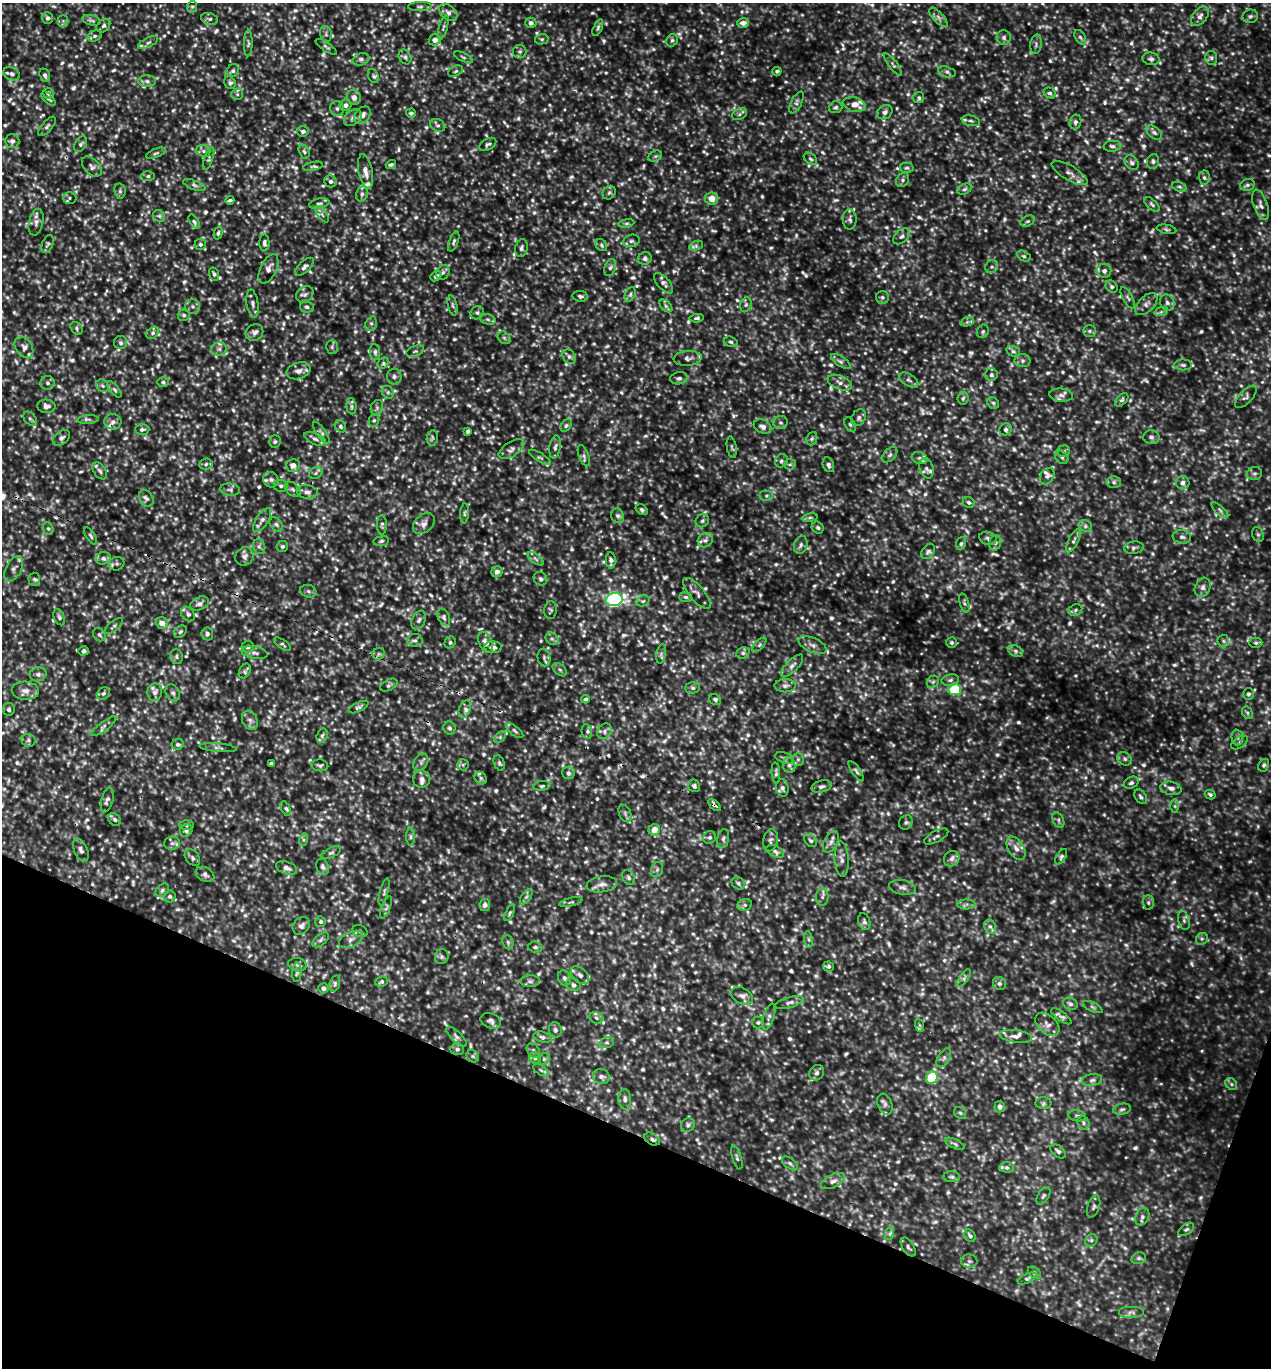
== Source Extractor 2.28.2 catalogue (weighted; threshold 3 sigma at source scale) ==
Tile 15 of 4 x 4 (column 3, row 4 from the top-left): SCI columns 2834-4102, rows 30-1395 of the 5510 x 5499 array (HDU 1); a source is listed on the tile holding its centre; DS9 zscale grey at full resolution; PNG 1273 x 1370 px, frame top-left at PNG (2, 3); each listed source drawn as its Kron ellipse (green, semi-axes under 4 px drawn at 4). Shown black and unused: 18% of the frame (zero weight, under 3 of 5 exposures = <1% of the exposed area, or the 3 px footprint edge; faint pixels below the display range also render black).
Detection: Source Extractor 2.28.2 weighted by HDU 2 'WHT'; one run over the whole footprint, this tile lists its part. Background 0.202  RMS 0.043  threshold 0.196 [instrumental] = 3 sigma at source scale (4.5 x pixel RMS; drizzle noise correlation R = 1.50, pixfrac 1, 0.05/0.05 arcsec/px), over >= 5 px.
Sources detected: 1441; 65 too faint to see at this stretch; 8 cosmic-ray / hot-pixel residue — neither listed nor drawn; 33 inside a brighter listed object's ellipse — not listed separately; of the other 1335, all 500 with FLUX_AUTO >= 8.77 (the completeness limit of this list) listed and drawn (835 fainter detections not listed), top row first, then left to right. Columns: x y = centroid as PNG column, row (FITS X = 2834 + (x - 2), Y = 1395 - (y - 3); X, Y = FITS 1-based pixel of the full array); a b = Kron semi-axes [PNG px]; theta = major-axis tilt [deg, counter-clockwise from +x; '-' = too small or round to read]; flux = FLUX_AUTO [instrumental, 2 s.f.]
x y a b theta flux
420 6 12 4 3 12
192 7 6 5 - 8.8
448 12 10 7 -40 22
1200 16 11 7 51 22
1250 16 8 6 17 12
938 17 12 5 -46 17
48 18 6 5 - 12
210 19 8 5 -16 14
91 20 9 5 -13 10
63 21 5 5 - 9.5
531 23 5 5 - 17
743 23 6 4 -1 29
103 26 7 6 - 11
443 27 12 3 74 9.6
598 28 9 4 67 10
326 34 8 6 -79 12
94 36 7 5 16 9.5
1004 37 7 7 - 14
1080 37 8 5 -58 9.6
542 39 7 5 13 9.2
435 40 6 5 - 25
672 40 6 5 - 11
148 43 10 4 26 12
248 43 13 3 88 10
1036 44 9 6 82 13
326 47 12 4 -35 9.5
520 52 7 6 - 11
405 57 8 6 -59 11
463 57 10 4 -24 9.5
1211 58 7 6 - 11
361 59 8 6 17 14
1151 59 8 6 -10 13
893 64 14 4 -53 13
233 71 7 6 - 11
456 71 8 5 27 9.6
777 71 5 4 - 10
947 72 9 5 -16 11
12 74 9 6 -23 15
45 75 7 5 -69 12
373 76 7 5 -68 9.7
147 81 8 6 -2 16
230 83 6 5 - 10
48 93 5 5 - 14
1050 93 6 5 - 9.4
237 94 6 5 - 9.6
354 97 7 7 - 27
919 98 5 5 - 9
48 99 8 4 -45 12
797 102 12 5 63 13
345 105 6 5 - 19
854 105 11 7 -17 46
836 107 7 6 - 10
337 108 7 6 - 14
885 112 8 6 34 17
411 113 5 4 - 10
740 114 8 5 28 11
362 115 9 7 50 24
353 118 10 7 40 17
971 121 9 5 -13 11
1075 122 7 6 - 13
438 125 8 6 -27 11
47 126 12 5 48 13
303 131 6 5 - 12
1154 132 9 5 -37 13
12 141 7 6 - 18
81 144 8 5 61 11
488 144 9 5 29 11
1112 146 9 5 5 12
203 151 7 5 -23 12
304 152 7 5 -63 9.5
156 153 10 4 21 9.7
655 156 7 5 31 9.2
209 159 12 4 69 11
810 159 7 5 -40 9.3
1153 161 7 6 - 13
1132 163 8 6 -46 13
391 164 5 3 - 9.1
313 166 10 4 11 11
92 167 12 7 -46 16
907 168 7 5 1 8.9
366 171 17 7 -78 32
1070 173 20 7 -31 33
148 176 7 5 1 10
1204 178 7 5 -88 11
903 180 7 6 - 12
330 181 6 6 - 14
194 185 12 4 -20 13
1247 185 7 5 15 12
1179 187 7 4 -19 9.2
964 189 7 5 27 9.1
120 191 7 5 -79 9.5
609 193 7 6 - 9.3
362 194 8 5 75 12
69 198 7 5 2 10
711 198 7 6 - 53
230 200 4 3 - 8.9
319 204 10 5 12 11
1152 204 9 5 -44 9.3
1261 205 16 7 -71 22
322 214 9 4 -54 12
159 216 6 5 - 9.2
850 219 10 6 -89 15
1028 221 7 5 26 10
36 222 13 7 77 24
194 222 8 4 -56 9.3
626 223 8 4 8 9.2
1167 229 10 4 -10 9.5
218 233 7 4 75 9.3
901 236 9 6 40 14
631 241 8 6 15 14
454 242 10 4 70 10
264 243 8 5 -88 12
48 244 9 5 68 10
200 244 6 5 - 11
601 245 6 5 - 9.6
696 246 7 4 18 10
521 248 9 6 78 13
1024 256 7 5 -26 9.2
645 258 7 6 - 14
304 267 11 5 43 16
610 267 9 5 71 13
992 267 7 6 - 11
268 269 16 8 65 27
1104 271 7 7 - 18
443 272 8 6 59 12
214 274 7 5 -74 9.3
436 276 6 4 40 10
664 283 12 6 -47 18
1112 287 7 5 -45 10
305 294 9 7 44 20
630 294 8 5 63 9.3
580 296 8 5 -7 12
882 297 6 6 - 10
1128 298 12 5 -61 12
1167 303 8 7 - 16
252 304 14 6 -82 19
1146 304 13 7 45 24
453 305 10 4 -76 9.8
746 305 7 5 69 12
666 306 7 4 -45 9.9
193 307 7 7 - 15
307 307 7 6 - 11
1161 312 7 4 19 9.8
477 313 7 6 - 11
184 315 6 5 - 8.8
697 318 7 4 5 9.2
488 319 8 5 -20 9.8
967 322 7 4 18 10
371 323 7 5 70 10
77 328 7 5 -46 9.9
983 331 7 5 61 9.7
1089 331 6 5 - 10
254 332 9 8 - 20
153 333 7 5 43 11
504 338 7 5 -44 9.8
731 342 7 5 -16 9.6
121 343 6 6 - 11
24 347 11 8 -57 23
332 347 7 6 - 9.5
219 349 8 6 0 15
415 351 9 5 20 11
1013 351 7 5 -16 8.9
375 352 8 5 -83 11
569 357 7 6 - 13
688 358 14 7 5 20
841 361 11 5 -33 13
1022 361 8 6 2 15
383 363 6 5 - 8.9
1183 365 9 5 -1 11
299 371 12 8 17 28
991 375 6 6 - 12
394 376 8 7 - 15
679 378 9 6 9 14
909 380 10 6 -32 14
163 382 6 5 - 9.2
48 383 7 7 - 14
840 383 13 7 -23 25
102 386 7 5 -44 10
114 389 10 4 -50 11
388 392 7 5 -46 11
1061 395 12 6 -6 20
1246 397 14 6 47 15
963 398 6 5 - 9.4
1122 400 8 5 45 10
993 403 6 5 - 10
46 406 9 6 -5 20
351 406 8 5 -85 11
377 408 8 6 71 13
859 418 9 6 58 14
30 419 8 5 -49 9.5
88 419 11 4 3 11
374 420 6 5 - 9.9
113 422 8 8 - 19
780 422 7 6 - 13
850 425 7 5 -62 9.3
340 426 6 5 - 11
566 426 7 4 51 9.5
763 427 9 6 -25 20
142 429 7 5 0 10
1006 429 6 5 - 14
468 431 4 3 - 10
322 433 13 4 -55 12
1151 437 8 7 - 14
61 438 10 6 40 16
432 438 7 5 80 9.4
315 439 11 5 -26 16
812 439 7 5 68 8.8
275 442 6 5 - 9.7
555 447 12 5 80 16
732 447 11 4 -81 9.7
511 449 14 7 33 23
1064 451 6 5 - 10
890 455 9 5 46 12
584 456 11 5 -69 13
540 457 12 4 -32 12
1062 457 7 6 - 12
919 458 8 6 -20 14
781 461 7 6 - 11
206 464 7 6 - 12
790 464 6 5 - 9.6
293 465 7 6 - 32
828 465 7 5 -70 13
926 468 10 7 -70 17
100 471 9 6 -57 13
316 473 7 5 25 9.9
1254 473 7 6 - 12
1047 476 9 6 56 15
271 480 8 7 - 17
1114 482 7 6 - 11
1183 483 6 6 - 25
281 486 7 6 - 13
293 489 9 5 -45 12
230 490 10 6 -7 15
307 492 10 7 -7 20
766 496 7 5 0 12
146 498 9 6 -59 15
969 502 6 5 - 10
642 510 6 4 -34 9.8
1220 510 10 4 -42 11
465 513 10 4 86 8.9
618 516 7 6 - 14
810 518 8 4 9 8.8
262 520 14 6 57 21
702 521 7 6 - 11
276 524 8 5 -50 12
424 524 12 8 42 25
382 525 10 5 89 10
1085 526 7 5 -23 12
818 528 6 5 - 9
48 529 6 5 - 9.1
1258 534 7 5 -67 10
91 536 10 4 -56 9.1
1182 537 9 7 -7 15
988 538 9 6 -17 15
705 540 8 6 34 20
381 541 8 5 9 9.4
1073 541 12 5 64 17
961 543 6 5 - 9.8
995 543 8 6 76 13
801 545 9 6 72 16
259 547 8 6 -67 11
282 547 6 5 - 11
1134 548 10 6 9 13
928 551 8 6 56 12
244 556 10 8 42 20
103 558 8 6 13 18
536 559 9 4 -36 14
611 560 8 5 -87 16
117 564 8 7 - 12
14 569 14 7 62 21
497 572 6 5 - 22
34 579 6 5 - 11
540 579 7 6 - 11
1203 587 10 7 64 20
308 591 8 6 -17 12
697 593 19 7 -50 26
686 597 6 5 - 9.2
614 600 8 6 10 760
643 601 7 5 20 9.9
200 603 10 6 27 19
964 603 10 4 -73 9.6
551 610 9 6 83 9.4
1075 610 7 5 25 10
188 614 8 6 -47 14
59 617 8 5 -66 11
444 617 9 5 -66 14
419 620 10 6 65 14
162 623 6 6 - 34
114 626 11 5 39 11
180 632 7 5 44 9.5
207 634 6 6 - 14
99 635 7 6 - 10
552 639 7 5 -41 11
415 640 7 6 - 13
1223 641 6 5 - 10
450 642 6 5 - 9.1
486 642 11 6 -66 23
951 643 5 5 - 8.9
1256 643 7 5 1 8.9
282 644 10 4 -34 9.5
759 645 9 4 45 9.4
812 645 15 7 -23 25
248 647 6 6 - 20
493 647 9 5 -3 14
84 651 5 4 - 16
1015 651 8 5 -28 12
255 653 13 6 -11 19
743 653 7 5 22 11
379 654 6 5 - 9.6
661 654 9 5 80 10
176 657 7 6 - 12
544 657 9 6 -78 14
792 666 14 6 45 21
560 670 8 5 -41 9.8
245 671 8 5 63 10
38 674 8 7 - 16
950 680 8 5 10 13
933 682 7 5 45 9.8
389 685 9 5 27 11
785 686 10 6 0 17
693 688 7 5 0 11
955 689 6 6 - 190
25 691 13 9 -3 32
155 692 9 7 85 19
103 693 7 5 42 12
173 693 9 6 -60 13
1248 694 6 5 - 9.9
586 699 4 4 - 8.9
715 700 6 5 - 10
359 707 10 4 26 11
9 709 6 6 - 10
465 709 9 5 68 15
1247 713 7 5 -60 8.8
250 720 10 7 -63 21
104 726 15 4 37 16
450 728 6 6 - 11
515 731 10 4 -38 10
604 731 8 6 59 16
587 732 7 5 -79 11
322 736 7 5 72 11
500 737 7 4 46 9.1
1237 738 8 6 -88 13
28 740 7 6 - 12
1239 742 9 5 33 14
178 744 6 5 - 11
218 748 19 4 -5 14
785 758 10 5 -17 11
798 759 6 5 - 11
1125 759 8 6 -35 12
421 762 9 6 57 15
271 763 4 3 - 8.9
499 763 8 5 -67 9.7
320 765 8 6 -5 11
463 765 6 5 - 9.1
789 765 8 6 -74 13
1264 765 7 5 61 10
856 771 12 4 -55 11
568 773 6 6 - 14
776 773 10 4 -86 9.7
481 778 7 5 -47 10
421 779 8 8 - 19
1131 783 8 5 27 12
542 786 8 5 6 8.8
694 786 6 5 - 10
822 787 10 6 15 14
782 788 9 6 -82 15
1171 788 11 6 -10 22
1210 794 5 4 - 9.3
1141 797 8 5 -56 12
107 800 13 6 75 15
714 805 8 4 -42 15
1175 806 6 4 -89 9
286 808 8 4 -67 9.3
625 813 9 6 -65 11
115 819 7 5 -46 12
1058 820 8 5 -63 11
906 822 7 6 - 12
186 825 7 5 0 11
654 830 6 5 - 48
186 831 7 5 40 10
410 837 9 4 -90 12
710 837 7 6 - 11
936 837 13 5 28 13
723 839 10 5 77 12
303 840 6 4 72 8.9
771 840 11 7 78 16
811 841 7 5 -43 11
831 842 11 6 61 19
172 843 8 6 5 17
1016 848 13 7 -58 32
81 850 12 6 -66 18
775 851 9 5 -28 14
331 853 10 5 26 10
1061 857 8 4 59 9.9
192 858 9 6 -51 13
842 859 17 7 -86 27
952 859 8 7 - 20
323 867 8 6 -66 14
286 868 11 6 -21 22
657 870 8 6 70 11
205 874 10 7 -30 16
628 877 8 5 -60 11
738 883 7 5 -34 11
602 884 15 8 8 30
903 887 13 7 -10 21
162 890 7 5 47 11
384 892 14 3 76 8.9
170 896 6 6 - 11
526 897 9 4 54 11
822 897 9 6 86 13
571 902 12 3 12 8.9
1148 902 7 5 -88 10
967 904 9 5 2 12
485 905 6 5 - 18
745 905 7 5 19 12
386 907 12 4 69 9.5
510 913 9 4 67 9.2
1184 921 10 5 -77 12
320 922 5 5 - 9.2
864 922 9 6 -74 13
301 926 9 8 - 17
990 927 7 5 -66 15
360 931 8 6 -21 10
351 939 13 7 28 27
809 939 8 4 -81 9.4
1202 939 6 5 - 9.8
321 940 9 5 39 12
508 942 7 5 -69 9.5
535 947 7 5 -3 11
442 957 7 6 - 13
297 965 9 6 -12 15
828 966 6 5 - 9.7
297 972 9 5 86 9.6
580 975 11 7 -42 24
564 978 8 6 -65 15
964 978 10 4 55 11
530 981 10 6 -1 14
381 982 6 5 - 9.1
335 983 8 5 74 9.9
999 983 7 6 - 12
573 985 7 6 - 13
323 988 5 5 - 15
742 996 12 8 -29 23
789 1002 14 5 16 19
1070 1004 7 5 -26 12
1093 1007 10 4 -26 11
1061 1016 12 4 -37 14
769 1017 13 5 73 15
596 1018 7 5 -23 12
491 1021 10 7 -21 16
758 1023 6 6 - 9.4
1047 1024 14 9 -44 28
919 1025 7 4 -71 8.8
555 1030 7 6 - 11
1016 1036 16 6 -8 22
457 1037 13 5 -44 15
543 1037 9 5 -16 13
607 1042 7 5 16 10
457 1049 7 5 2 11
533 1051 8 5 -54 12
473 1056 7 5 -44 9.4
535 1058 6 5 - 9.6
944 1058 10 5 59 16
544 1059 6 5 - 9.2
541 1070 9 4 -33 9.5
817 1073 8 7 - 13
601 1077 8 7 - 18
932 1078 6 5 - 270
1092 1080 10 6 8 13
1231 1084 6 5 - 9.9
625 1099 10 6 -86 20
1043 1103 8 6 2 8.9
885 1104 11 7 -69 18
1000 1106 6 5 - 14
1122 1109 9 5 10 12
960 1113 6 5 - 9.1
1077 1116 9 5 -7 13
1083 1123 7 5 -55 11
688 1125 7 6 - 12
652 1139 8 5 -32 13
955 1144 10 4 -25 10
1058 1151 9 5 -42 14
737 1157 12 4 -74 11
790 1163 9 5 -37 10
1007 1167 7 5 -3 13
952 1177 8 5 -4 10
833 1181 13 6 27 24
1043 1196 10 5 58 10
1094 1207 11 6 71 12
1142 1217 9 6 65 14
1186 1229 9 5 35 10
890 1233 7 4 72 10
970 1236 7 5 -54 11
1091 1240 7 5 45 10
908 1247 10 5 -57 13
1139 1258 7 5 14 9.7
969 1261 8 6 -1 14
1034 1273 7 5 -41 9.6
1027 1278 10 4 24 10
1131 1312 13 6 0 16
Overlapping masked pixels (flux is a lower limit): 2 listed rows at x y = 714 805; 652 1139